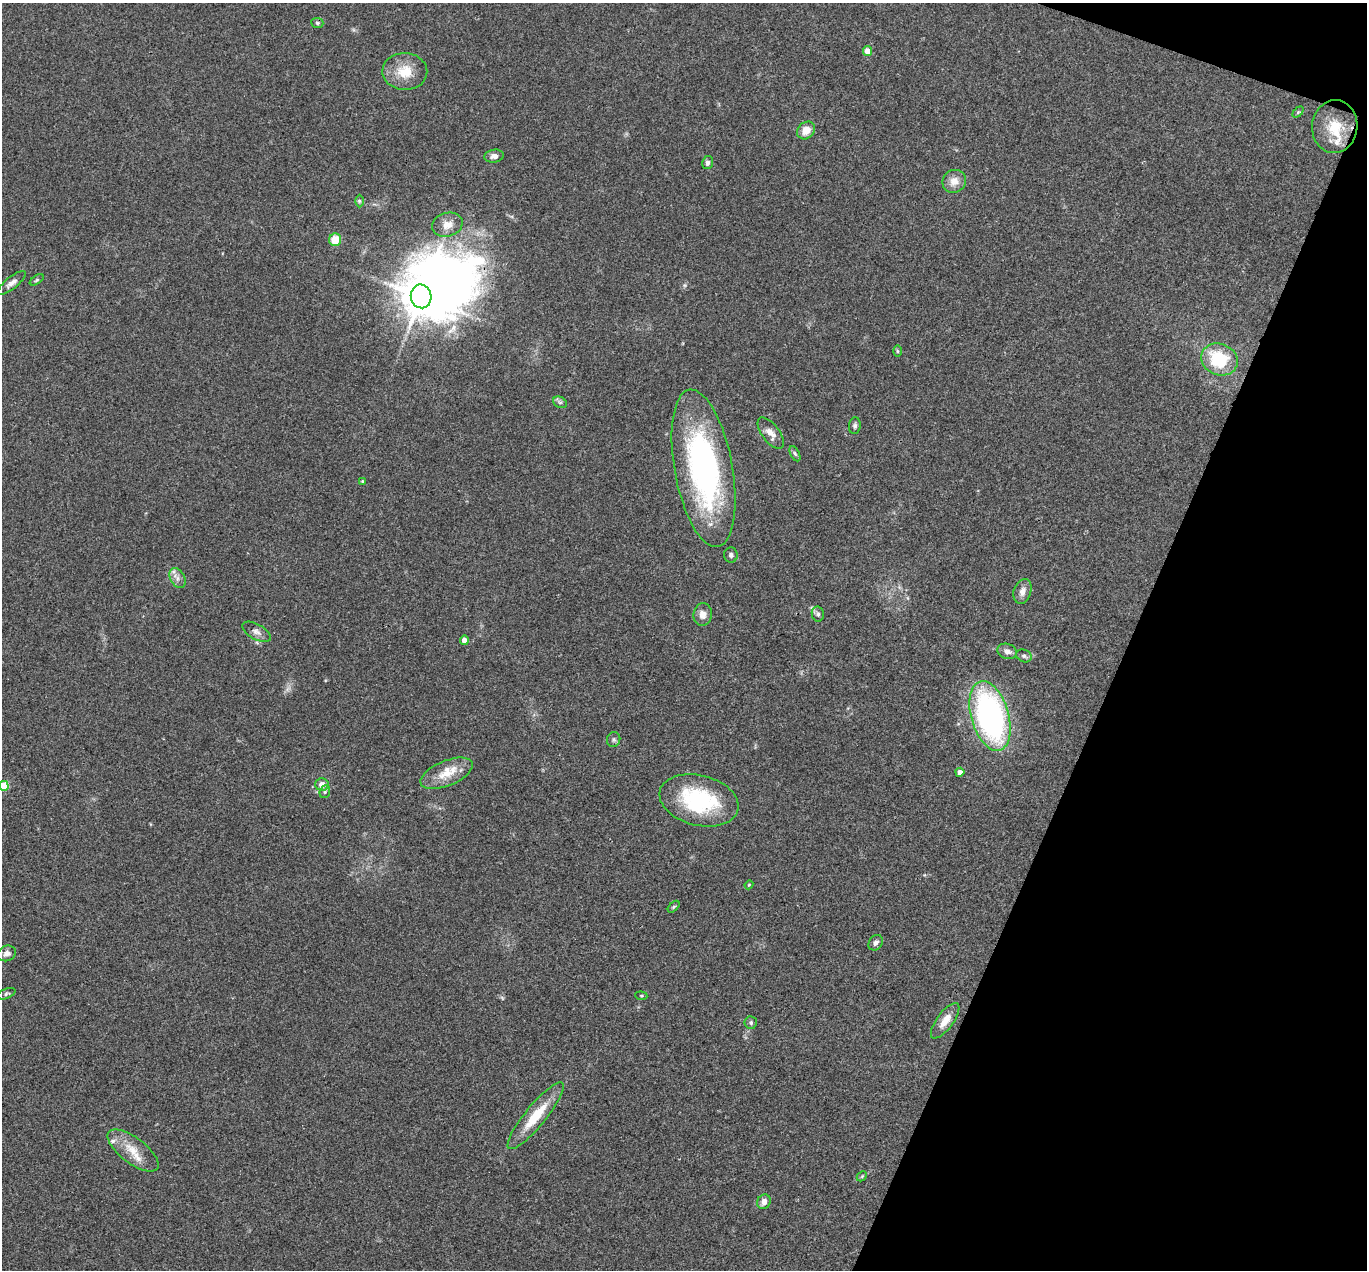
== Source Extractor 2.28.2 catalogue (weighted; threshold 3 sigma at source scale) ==
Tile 8 of 4 x 4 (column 4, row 2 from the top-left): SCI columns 4096-5460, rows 2804-4071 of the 5462 x 5475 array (HDU 1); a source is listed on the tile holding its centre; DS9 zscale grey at full resolution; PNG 1369 x 1272 px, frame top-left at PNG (2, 3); each listed source drawn as its Kron ellipse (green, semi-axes under 4 px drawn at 4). Shown black and unused: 18% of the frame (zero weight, under 3 of 4 exposures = <1% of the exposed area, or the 3 px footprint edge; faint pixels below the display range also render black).
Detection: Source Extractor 2.28.2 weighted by HDU 2 'WHT'; one run over the whole footprint, this tile lists its part. Background 0.0735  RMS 0.0056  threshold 0.0252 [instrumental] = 3 sigma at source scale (4.5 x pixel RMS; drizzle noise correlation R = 1.50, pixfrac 1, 0.05/0.05 arcsec/px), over >= 5 px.
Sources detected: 56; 1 inside a brighter object's white glare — neither listed nor drawn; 3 inside a brighter listed object's ellipse — not listed separately; the other 52 listed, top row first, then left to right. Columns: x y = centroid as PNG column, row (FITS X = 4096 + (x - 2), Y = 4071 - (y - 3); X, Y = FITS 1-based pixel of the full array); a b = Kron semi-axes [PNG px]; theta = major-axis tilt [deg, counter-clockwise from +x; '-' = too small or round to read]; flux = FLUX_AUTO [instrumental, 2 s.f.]
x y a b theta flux
317 23 6 5 - 1.1
868 51 5 4 - 6.4
405 71 22 18 -1 13
1298 112 6 4 45 0.77
1335 127 26 22 83 17
806 130 10 8 44 6.5
494 156 9 6 10 2.8
708 163 7 5 80 2
954 181 12 11 - 5.8
359 201 6 4 -89 0.83
447 225 15 12 17 6.1
335 240 6 6 - 12
37 280 8 4 33 0.87
12 283 17 6 39 3
421 296 12 10 -76 1600
897 351 6 4 -89 0.64
1219 359 19 15 -22 30
560 402 7 5 -29 1.2
855 426 8 6 85 1.4
771 433 18 8 -53 5
795 454 8 4 -62 1.1
703 468 80 29 -80 140
362 481 3 3 - 0.74
731 555 7 6 - 1.5
177 578 10 7 -62 2.8
1022 591 13 8 72 3.6
703 614 11 9 85 4.2
818 614 7 6 - 1.6
256 632 16 7 -29 3
464 640 4 4 - 4.8
1007 651 10 7 -18 3.1
1024 656 8 6 -25 1.4
990 716 36 19 -74 150
614 740 7 6 - 1.3
960 772 4 4 - 3.7
447 773 28 12 23 11
322 784 7 6 - 4.9
4 786 5 5 - 22
325 792 6 5 - 1.1
699 800 40 25 -14 51
749 885 4 4 - 0.52
674 907 7 4 45 0.82
876 943 8 6 50 1.9
7 953 9 7 24 2.5
6 994 9 5 22 1.2
641 996 6 4 -6 0.69
945 1021 21 8 54 7
751 1023 6 6 - 1.2
536 1116 42 10 50 18
133 1151 30 12 -37 12
862 1176 6 4 46 0.7
764 1202 7 6 - 3.3
Isophote crosses this tile's border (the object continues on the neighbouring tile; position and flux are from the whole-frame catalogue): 1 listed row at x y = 4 786